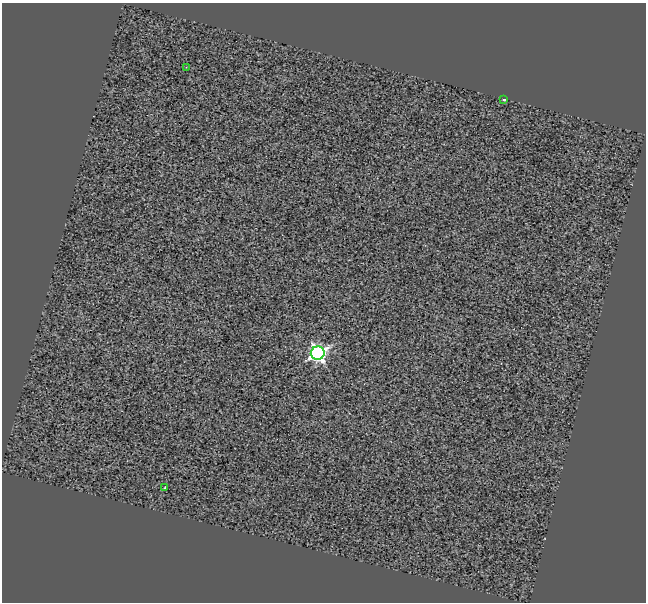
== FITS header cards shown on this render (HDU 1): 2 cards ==
NAXIS1  =                  644
NAXIS2  =                  600

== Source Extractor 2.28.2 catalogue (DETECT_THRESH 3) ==
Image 644 x 600 px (HDU 1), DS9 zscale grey, 1 PNG px = 1 image px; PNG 648 x 604 px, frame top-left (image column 1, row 600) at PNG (2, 3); each listed source drawn as its Kron ellipse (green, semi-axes under 4 px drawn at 4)
Background -0.139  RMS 5.7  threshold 17.2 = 3 sigma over >= 5 px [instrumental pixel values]
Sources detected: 4; all 4 listed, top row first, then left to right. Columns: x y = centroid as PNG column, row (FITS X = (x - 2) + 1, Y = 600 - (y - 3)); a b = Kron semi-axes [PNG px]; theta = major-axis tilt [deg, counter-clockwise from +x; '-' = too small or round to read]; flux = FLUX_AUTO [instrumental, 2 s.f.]
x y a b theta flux
186 67 2 2 - 230
504 99 3 3 - 13000
318 353 7 6 - 170000
165 488 3 3 - 1100